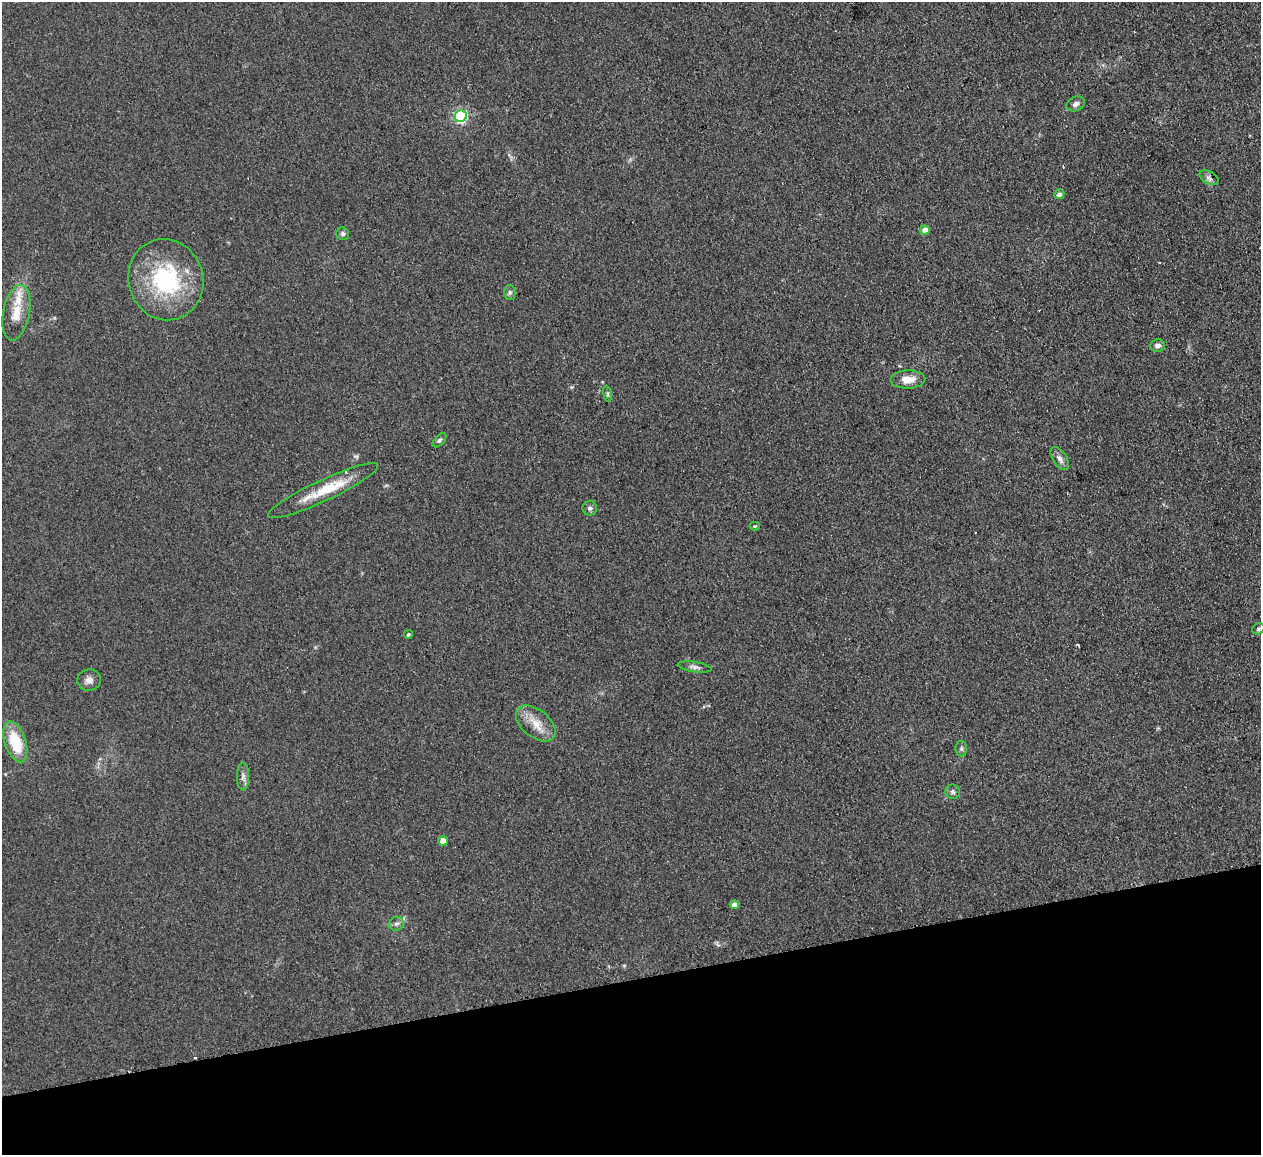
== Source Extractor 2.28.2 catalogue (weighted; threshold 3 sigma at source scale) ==
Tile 14 of 4 x 4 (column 2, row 4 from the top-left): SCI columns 1317-2575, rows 161-1313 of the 5150 x 5049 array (HDU 1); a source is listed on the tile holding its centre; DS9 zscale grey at full resolution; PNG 1263 x 1157 px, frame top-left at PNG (2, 2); each listed source drawn as its Kron ellipse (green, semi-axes under 4 px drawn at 4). Shown black and unused: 15% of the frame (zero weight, under 2 of 3 exposures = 3% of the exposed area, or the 3 px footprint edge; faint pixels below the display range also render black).
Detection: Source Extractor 2.28.2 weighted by HDU 2 'WHT'; one run over the whole footprint, this tile lists its part. Background 0.13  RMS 0.012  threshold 0.0544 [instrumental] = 3 sigma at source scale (4.5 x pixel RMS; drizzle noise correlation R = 1.50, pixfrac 1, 0.05/0.05 arcsec/px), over >= 5 px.
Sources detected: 34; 3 cosmic-ray / hot-pixel residue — neither listed nor drawn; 2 inside a brighter listed object's ellipse — not listed separately; the other 29 listed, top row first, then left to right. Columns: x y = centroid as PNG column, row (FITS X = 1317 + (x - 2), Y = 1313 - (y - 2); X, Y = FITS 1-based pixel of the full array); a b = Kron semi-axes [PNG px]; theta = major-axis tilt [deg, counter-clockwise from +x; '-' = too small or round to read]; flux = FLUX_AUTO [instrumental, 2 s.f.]
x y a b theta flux
1076 104 9 7 24 4.6
461 116 6 6 - 220
1209 178 10 6 -30 3.9
1059 194 5 4 - 3.1
925 230 5 4 - 14
343 234 6 6 - 2.9
166 280 41 37 -72 130
510 292 7 5 -89 2.7
16 313 28 13 79 25
1157 345 7 6 - 4.5
908 379 17 9 2 14
607 394 8 4 -82 1.9
439 440 8 5 47 2.8
1060 459 13 7 -56 6.3
323 491 60 10 25 42
590 508 7 7 - 3.5
755 526 5 4 - 1.5
1258 629 6 5 - 2
408 634 4 4 - 2.1
695 667 17 5 -9 4.9
89 680 12 10 7 6.7
536 724 23 13 -39 20
15 742 21 10 -71 43
961 748 8 6 -90 2.8
243 777 14 6 -89 5
953 792 7 7 - 3.1
443 841 5 4 - 15
734 905 4 4 - 11
396 924 7 6 - 3.9